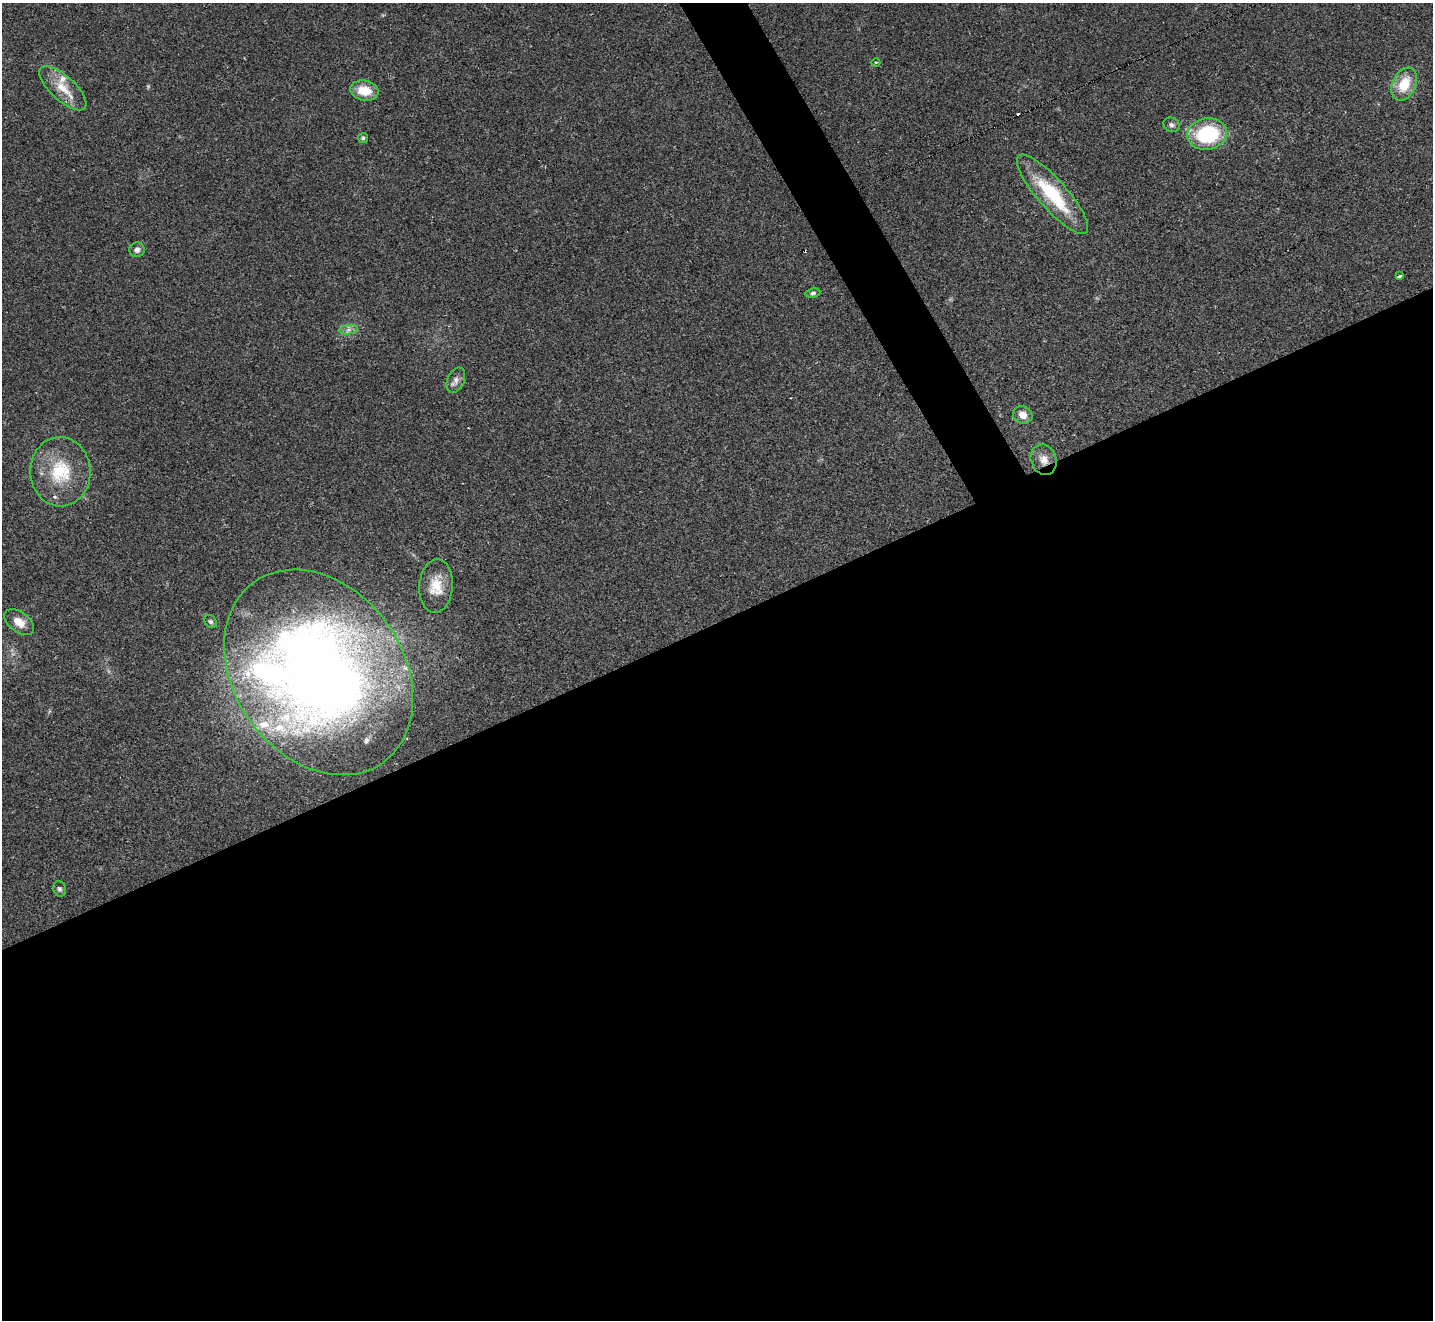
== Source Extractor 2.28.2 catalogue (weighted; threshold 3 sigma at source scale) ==
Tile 15 of 4 x 4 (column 3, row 4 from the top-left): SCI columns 2862-4292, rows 287-1604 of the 5722 x 5711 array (HDU 1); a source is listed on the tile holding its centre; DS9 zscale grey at full resolution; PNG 1435 x 1322 px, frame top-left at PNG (2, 3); each listed source drawn as its Kron ellipse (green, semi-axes under 4 px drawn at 4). Shown black and unused: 55% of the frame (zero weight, under 2 of 3 exposures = <1% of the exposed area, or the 3 px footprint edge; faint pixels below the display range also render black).
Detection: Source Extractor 2.28.2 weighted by HDU 2 'WHT'; one run over the whole footprint, this tile lists its part. Background 0.0674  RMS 0.0061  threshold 0.0276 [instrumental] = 3 sigma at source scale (4.5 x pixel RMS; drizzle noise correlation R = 1.50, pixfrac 1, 0.05/0.05 arcsec/px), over >= 5 px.
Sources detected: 28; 2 cosmic-ray / hot-pixel residue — neither listed nor drawn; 5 inside a brighter listed object's ellipse — not listed separately; the other 21 listed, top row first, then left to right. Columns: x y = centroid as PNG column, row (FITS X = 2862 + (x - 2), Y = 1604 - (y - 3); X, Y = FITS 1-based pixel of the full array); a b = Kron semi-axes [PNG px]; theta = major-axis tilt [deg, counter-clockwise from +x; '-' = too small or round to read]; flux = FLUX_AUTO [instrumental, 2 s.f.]
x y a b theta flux
876 62 4 3 - 0.67
1404 84 17 11 64 16
63 88 30 12 -42 13
364 91 14 10 -10 12
1171 125 8 7 - 2.1
1207 134 20 15 10 49
363 138 5 5 - 1.1
1052 194 51 14 -49 41
137 250 7 7 - 2.2
1400 276 4 3 - 8.1
813 293 7 4 8 1.2
349 330 9 4 9 2.3
456 380 13 8 66 3.4
1023 415 10 8 -25 5.5
1044 460 15 12 -70 6.4
60 472 34 30 -87 33
436 586 27 16 86 14
19 622 17 10 -37 6.7
211 622 7 5 -42 1.2
319 672 111 84 -54 720
59 889 8 6 -72 1.5
Overlapping masked pixels (flux is a lower limit): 1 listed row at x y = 1044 460